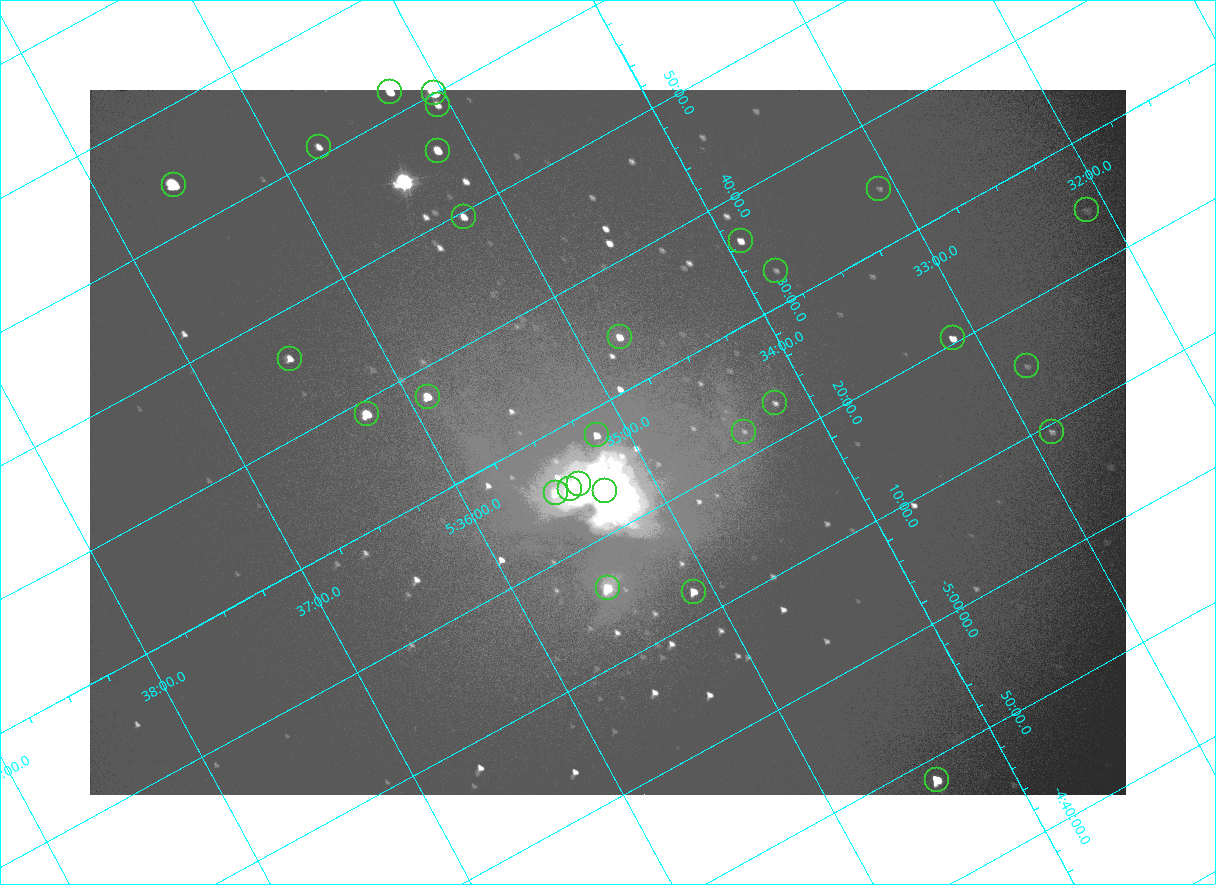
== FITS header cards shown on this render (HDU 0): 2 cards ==
NAXIS1  =                 2072
NAXIS2  =                 1410

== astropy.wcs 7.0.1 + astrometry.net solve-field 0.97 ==
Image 2072 x 1410 px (HDU 0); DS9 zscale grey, zoomed out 1/2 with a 90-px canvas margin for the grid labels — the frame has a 2x2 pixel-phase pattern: the four 2x2 pixel phases sit at different levels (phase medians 96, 100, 100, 169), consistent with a one-shot-colour (mosaic) sensor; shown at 1/2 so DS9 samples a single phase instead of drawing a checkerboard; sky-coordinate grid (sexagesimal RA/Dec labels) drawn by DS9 from the SOLVED WCS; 28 Tycho-2 reference stars matched to detected sources circled (green)
Header WCS: none
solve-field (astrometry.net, Tycho-2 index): SOLVED blind (the file carries no WCS)
Solved WCS: RA---TAN-SIP/DEC--TAN-SIP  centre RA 05:35:08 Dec -05:27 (83.78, -5.45 deg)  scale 2.55 arcsec/px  FOV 88.1' x 59.8'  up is -152 deg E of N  parity flipped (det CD > 0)
(file carries no celestial WCS; the grid is the blind solution)
Tycho-2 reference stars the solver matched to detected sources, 28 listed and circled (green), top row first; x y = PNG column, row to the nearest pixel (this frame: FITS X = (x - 90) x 2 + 1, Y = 1410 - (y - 90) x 2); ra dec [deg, ICRS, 3 dp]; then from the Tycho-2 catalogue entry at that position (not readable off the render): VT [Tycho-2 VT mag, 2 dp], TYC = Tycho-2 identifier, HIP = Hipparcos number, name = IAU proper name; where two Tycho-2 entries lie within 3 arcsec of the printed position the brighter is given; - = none
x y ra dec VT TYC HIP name
390 92 83.816 -6.033 7.12 4778-1358-1 - -
434 92 83.761 -6.002 4.70 4778-1403-1 26199 -
438 105 83.765 -5.984 8.95 4778-1377-1 - -
318 147 83.942 -6.013 8.95 4778-1351-1 - -
438 150 83.796 -5.927 7.42 4778-1370-1 - -
174 185 84.149 -6.065 5.71 4778-1379-1 26345 -
879 188 83.271 -5.577 10.70 4774-816-1 - -
1086 210 83.027 -5.407 10.64 4774-422-1 - -
464 217 83.808 -5.827 8.43 4778-1364-1 - -
740 241 83.480 -5.607 8.83 4774-850-1 - -
776 270 83.455 -5.546 10.93 4774-913-1 - -
620 337 83.696 -5.571 8.07 4774-809-1 - -
952 338 83.281 -5.341 8.59 4774-473-1 26021 -
290 358 84.122 -5.770 8.64 4778-1069-1 - -
1027 366 83.207 -5.255 10.70 4774-524-1 - -
428 396 83.975 -5.628 7.32 4778-1369-1 - -
775 403 83.546 -5.382 10.28 4774-846-1 - -
367 414 84.063 -5.648 6.51 4778-1378-1 26314 -
744 432 83.604 -5.368 10.89 4774-818-2 - -
1052 432 83.221 -5.156 10.21 4774-573-1 - -
596 435 83.791 -5.465 8.45 4774-849-1 - -
579 484 83.845 -5.416 5.03 4774-933-1 26235 -
570 488 83.860 -5.417 6.19 4774-934-1 - -
604 491 83.819 -5.390 5.06 4774-931-1 26221 -
556 493 83.881 -5.421 8.46 4774-935-1 - -
608 588 83.881 -5.267 6.87 4774-906-1 26258 -
694 592 83.776 -5.204 7.81 4774-915-1 - -
936 780 83.600 -4.804 6.81 4774-926-1 26137 -